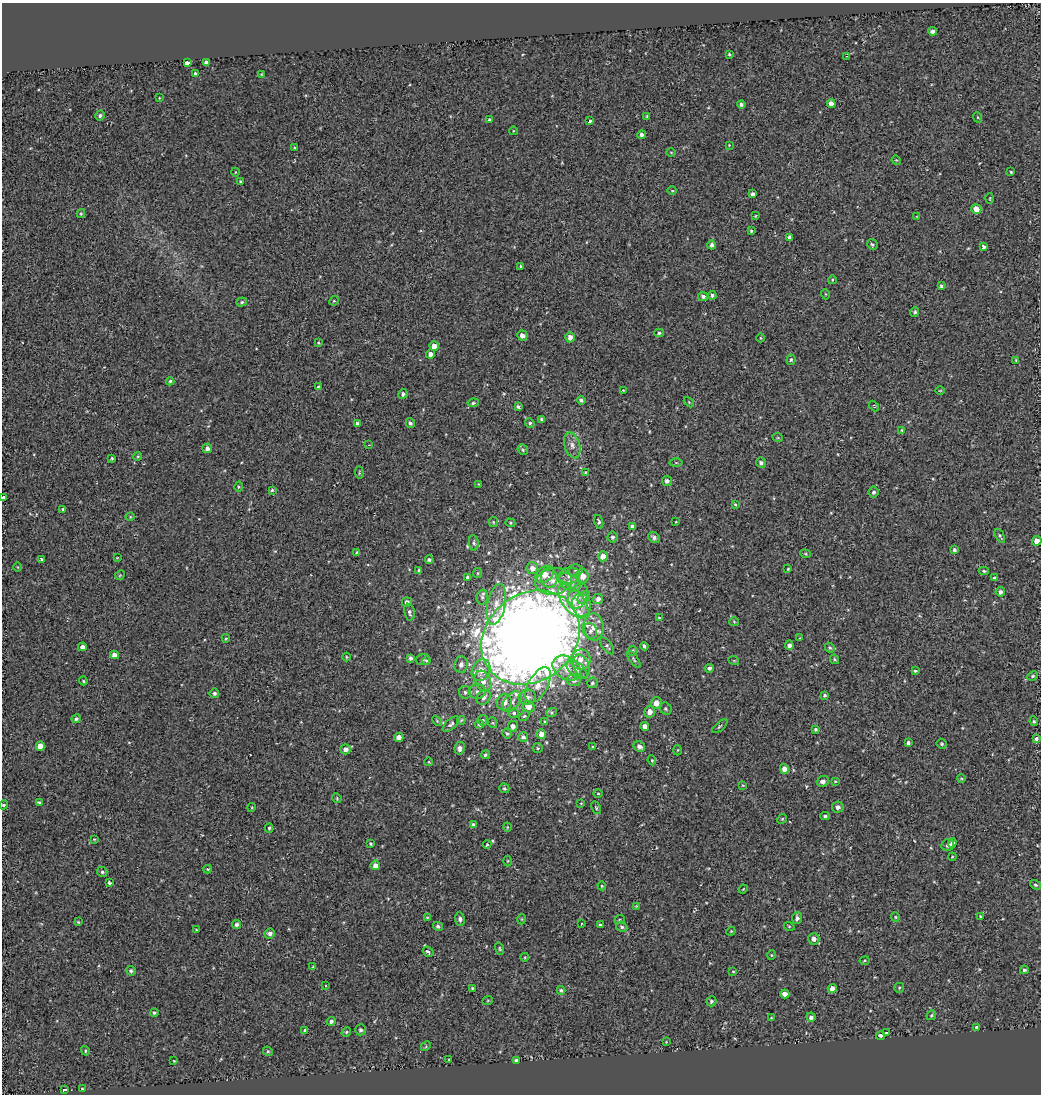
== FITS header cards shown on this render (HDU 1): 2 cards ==
NAXIS1  =                 1039
NAXIS2  =                 1092

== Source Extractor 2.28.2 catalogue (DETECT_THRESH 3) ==
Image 1039 x 1092 px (HDU 1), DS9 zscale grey, 1 PNG px = 1 image px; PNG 1043 x 1096 px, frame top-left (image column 1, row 1092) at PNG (2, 3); each listed source drawn as its Kron ellipse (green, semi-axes under 4 px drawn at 4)
Background -0.00217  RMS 0.027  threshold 0.0814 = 3 sigma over >= 5 px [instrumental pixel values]
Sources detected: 301; all 301 listed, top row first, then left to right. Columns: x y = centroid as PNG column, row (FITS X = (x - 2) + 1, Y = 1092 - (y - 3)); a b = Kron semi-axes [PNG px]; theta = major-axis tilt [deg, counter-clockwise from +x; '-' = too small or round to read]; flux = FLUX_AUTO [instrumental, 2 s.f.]
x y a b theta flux
932 31 4 4 - 6.6
729 54 3 3 - 2
846 56 3 3 - 1.5
187 63 3 3 - 34
207 63 4 3 - 110
195 74 4 4 - 3.9
261 74 2 2 - 1.1
159 98 3 2 - 1.2
831 104 4 4 - 10
741 105 4 4 - 4
100 115 5 4 - 3.8
647 116 3 2 - 1.5
977 117 5 3 - 1.9
489 119 3 2 - 1.9
590 121 3 3 - 23
513 131 4 3 - 1.2
642 135 4 4 - 6.4
729 145 4 3 - 1.2
295 148 4 3 - 3.5
671 152 5 3 - 1.6
896 160 5 4 - 1.7
235 172 4 3 - 1.3
1011 172 3 3 - 1.7
240 181 3 2 - 1.9
672 191 5 3 - 1.5
753 194 4 3 - 5.1
990 198 5 3 - 1.5
976 209 5 5 - 14
81 214 4 4 - 2
755 216 4 3 - 1.5
917 217 4 2 - 1.3
751 231 4 3 - 2.6
790 237 4 3 - 4.8
872 244 5 4 - 3.5
712 245 4 4 - 6.6
984 247 4 3 - 9.3
521 266 4 2 - 1.7
832 280 4 3 - 1.5
941 286 4 3 - 3.4
825 294 5 3 - 1.4
712 295 4 4 - 4.1
703 296 5 4 - 5.4
334 301 5 4 - 2
242 302 5 4 - 2.6
915 312 5 4 - 3.5
659 333 5 4 - 3.2
522 336 5 5 - 11
570 337 5 5 - 8.7
761 338 4 3 - 1.4
318 343 4 3 - 1.7
434 346 4 4 - 16
431 354 4 4 - 7.1
791 360 5 4 - 2.7
1016 360 3 3 - 1.7
170 381 4 4 - 2.4
318 387 4 4 - 2.4
623 390 4 3 - 1.1
940 391 4 3 - 1.4
403 394 5 4 - 4.8
581 400 4 4 - 5.1
689 402 6 4 -46 2
473 403 6 4 10 2.6
518 406 4 3 - 3.1
874 406 6 3 -48 1.7
541 419 3 3 - 2.1
357 423 4 4 - 3.6
410 423 5 4 - 3.8
530 423 5 4 - 3.3
901 430 4 3 - 1.2
778 438 5 3 - 1.7
368 445 2 2 - 1.2
572 445 13 7 -72 12
207 448 5 5 - 6.5
523 450 5 5 - 3.2
138 456 4 3 - 1.7
112 458 3 3 - 2.4
676 463 6 4 -1 2.2
761 463 5 4 - 4.9
359 473 6 2 -85 1.7
585 473 4 3 - 1.7
667 481 5 5 - 6
478 484 3 2 - 1.2
238 487 5 3 - 1.8
272 490 3 3 - 2.4
874 492 5 5 - 4.3
3 498 4 3 - 28
735 504 3 2 - 1.9
63 509 4 3 - 2.8
130 517 4 3 - 1.4
493 522 5 4 - 2.7
599 522 7 4 -76 3.4
676 522 3 3 - 1.3
510 523 5 4 - 2.1
632 527 4 4 - 7
1000 536 8 3 -63 3
613 537 5 5 - 4.3
654 538 6 5 - 5.8
1037 541 5 5 - 16
474 543 7 5 -84 3.6
954 550 4 3 - 3.9
356 553 4 3 - 2
805 554 5 4 - 2.2
603 556 5 5 - 12
117 558 3 2 - 1.2
41 559 3 3 - 8.3
429 560 4 3 - 4.3
18 567 4 3 - 1.4
532 568 6 6 - 12
788 569 3 2 - 1.6
419 570 4 3 - 3.1
576 570 7 5 1 3.9
984 571 5 4 - 2.6
478 573 5 4 - 2.1
545 574 10 7 39 23
120 575 5 4 - 1.8
569 576 11 8 8 12
583 576 7 6 - 18
468 577 4 3 - 3.4
549 578 10 8 -82 8.8
994 578 4 3 - 2.5
554 581 18 13 9 31
570 583 12 7 -34 12
1000 592 4 4 - 5.3
578 596 13 9 65 14
482 597 7 5 77 3.8
584 598 7 5 49 4.9
598 599 5 5 - 6.3
573 601 20 10 -50 30
407 602 5 4 - 5.8
496 604 20 9 79 23
581 605 11 9 -81 15
409 612 8 5 -79 4.9
659 618 4 3 - 1.3
734 622 5 4 - 1.9
594 627 14 10 -87 22
590 631 8 6 -70 7.5
531 637 52 43 38 5100
226 638 4 3 - 2
799 638 3 2 - 1.2
789 645 5 4 - 8.4
607 646 10 5 -53 4.1
644 646 4 3 - 3.4
82 647 4 4 - 8.6
830 648 5 4 - 3.1
632 651 5 4 - 2.9
114 655 4 4 - 10
346 657 4 3 - 1.7
411 658 4 4 - 4.4
581 659 10 9 - 16
634 659 10 4 -54 3.1
834 659 5 4 - 2.2
423 660 7 5 5 3.4
426 661 4 3 - 1.3
734 661 5 3 - 1.4
461 665 8 6 85 7.7
582 666 12 7 -69 12
566 668 15 11 -35 28
709 668 4 4 - 5.8
481 670 11 9 64 22
577 670 12 7 -39 10
915 671 4 3 - 2.8
1033 676 5 4 - 2.5
574 680 7 6 - 7.3
83 681 4 3 - 2.1
483 681 11 7 -63 14
592 683 5 5 - 3.6
538 685 19 10 60 24
477 691 8 7 - 7.3
465 692 6 6 - 4.4
214 693 5 5 - 4
825 695 4 3 - 2.5
483 697 8 6 50 8.9
527 697 9 7 11 8.5
512 701 11 7 50 11
504 702 8 7 - 16
656 703 6 5 - 14
529 707 6 5 - 14
666 709 6 5 - 3.3
552 712 5 3 - 2.2
650 712 6 5 - 12
514 713 5 4 - 3
524 716 6 3 43 2.3
76 719 5 4 - 3.6
461 720 4 3 - 2.1
483 720 5 5 - 3.1
437 721 6 3 -46 2.2
1034 721 5 4 - 2.4
545 722 3 2 - 2
493 723 5 3 - 1.7
451 724 10 5 42 5.1
479 724 4 4 - 3.9
513 726 5 5 - 9.2
645 726 4 4 - 11
720 726 9 3 40 2.8
815 729 3 3 - 3.2
507 734 5 4 - 3
541 734 5 4 - 12
399 737 4 4 - 11
523 737 5 5 - 4.9
1036 739 3 3 - 32
908 743 4 3 - 4.6
942 744 5 4 - 2.6
40 746 4 4 - 16
639 746 6 5 - 7.3
593 747 4 3 - 2.5
460 748 6 5 - 6.4
538 748 5 4 - 2.6
345 749 5 5 - 8.4
678 750 5 3 - 1.7
485 755 4 4 - 3
652 760 5 4 - 2.1
429 762 4 3 - 1.3
784 769 5 4 - 13
961 778 4 3 - 1.9
823 781 6 5 - 8.2
835 781 4 3 - 1.6
743 785 2 2 - 1.4
504 788 5 4 - 3.2
598 793 5 3 - 1.8
337 798 5 4 - 2
39 803 3 3 - 4.3
581 803 3 2 - 1.2
3 805 5 3 - 16
252 807 4 3 - 1.7
838 807 6 5 - 6.5
596 808 7 4 -63 2.6
825 816 5 3 - 3.3
782 819 5 4 - 2.2
473 824 4 4 - 4.2
507 827 4 3 - 1.4
269 828 5 4 - 2.5
94 839 4 3 - 1.7
952 843 4 4 - 8.4
371 844 4 3 - 2.2
487 844 4 3 - 2.2
948 845 6 6 - 5.8
952 857 4 3 - 1.5
508 861 5 3 - 1.6
375 865 5 4 - 11
208 869 4 3 - 1.9
102 872 5 5 - 3.2
109 883 4 4 - 3.3
1035 885 6 4 -38 3.2
602 886 4 4 - 2.2
743 889 5 3 - 1.2
636 906 4 3 - 1.4
980 916 3 3 - 1.8
427 917 4 3 - 1.2
895 917 5 4 - 2.1
797 918 6 5 - 6
460 919 7 5 -82 5.4
522 919 5 3 - 1.5
620 920 5 4 - 2.4
78 922 4 3 - 1.9
236 924 4 4 - 4.3
581 924 4 3 - 1.4
600 925 4 3 - 2.6
438 926 5 4 - 4
789 926 5 3 - 1.6
622 927 6 5 - 3.5
196 930 4 4 - 1.6
731 931 4 3 - 1.5
270 933 5 5 - 6.8
814 939 6 5 - 9.4
500 949 6 4 -72 2.4
428 952 6 4 -38 5.9
771 955 5 3 - 1.7
525 957 4 3 - 1.5
865 961 5 2 - 1.9
313 966 3 3 - 1.6
1024 970 4 4 - 3.5
131 971 5 4 - 3.8
733 971 4 3 - 1.7
326 985 3 3 - 3.1
472 988 3 3 - 1.9
832 988 5 4 - 12
899 988 5 5 - 2.4
561 990 4 4 - 2.8
785 994 4 4 - 12
488 1000 5 3 - 1.5
711 1001 5 4 - 3.3
154 1013 4 4 - 2.8
931 1015 5 4 - 2.7
811 1017 4 4 - 5
771 1018 3 3 - 1.5
331 1021 4 4 - 3.6
977 1027 4 3 - 16
305 1030 4 3 - 3.1
360 1030 5 5 - 3.8
346 1032 5 4 - 2.5
886 1033 4 3 - 95
881 1035 5 3 - 15
666 1042 3 2 - 1.3
426 1046 5 4 - 2.2
85 1051 5 3 - 2.2
268 1051 5 4 - 2.1
449 1059 3 2 - 1.3
516 1060 4 3 - 6.7
174 1061 3 2 - 1.3
82 1089 3 2 - 1.5
64 1090 3 3 - 11
At the frame edge (FLAGS 8, measured only in part): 3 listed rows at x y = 3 498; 1037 541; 3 805